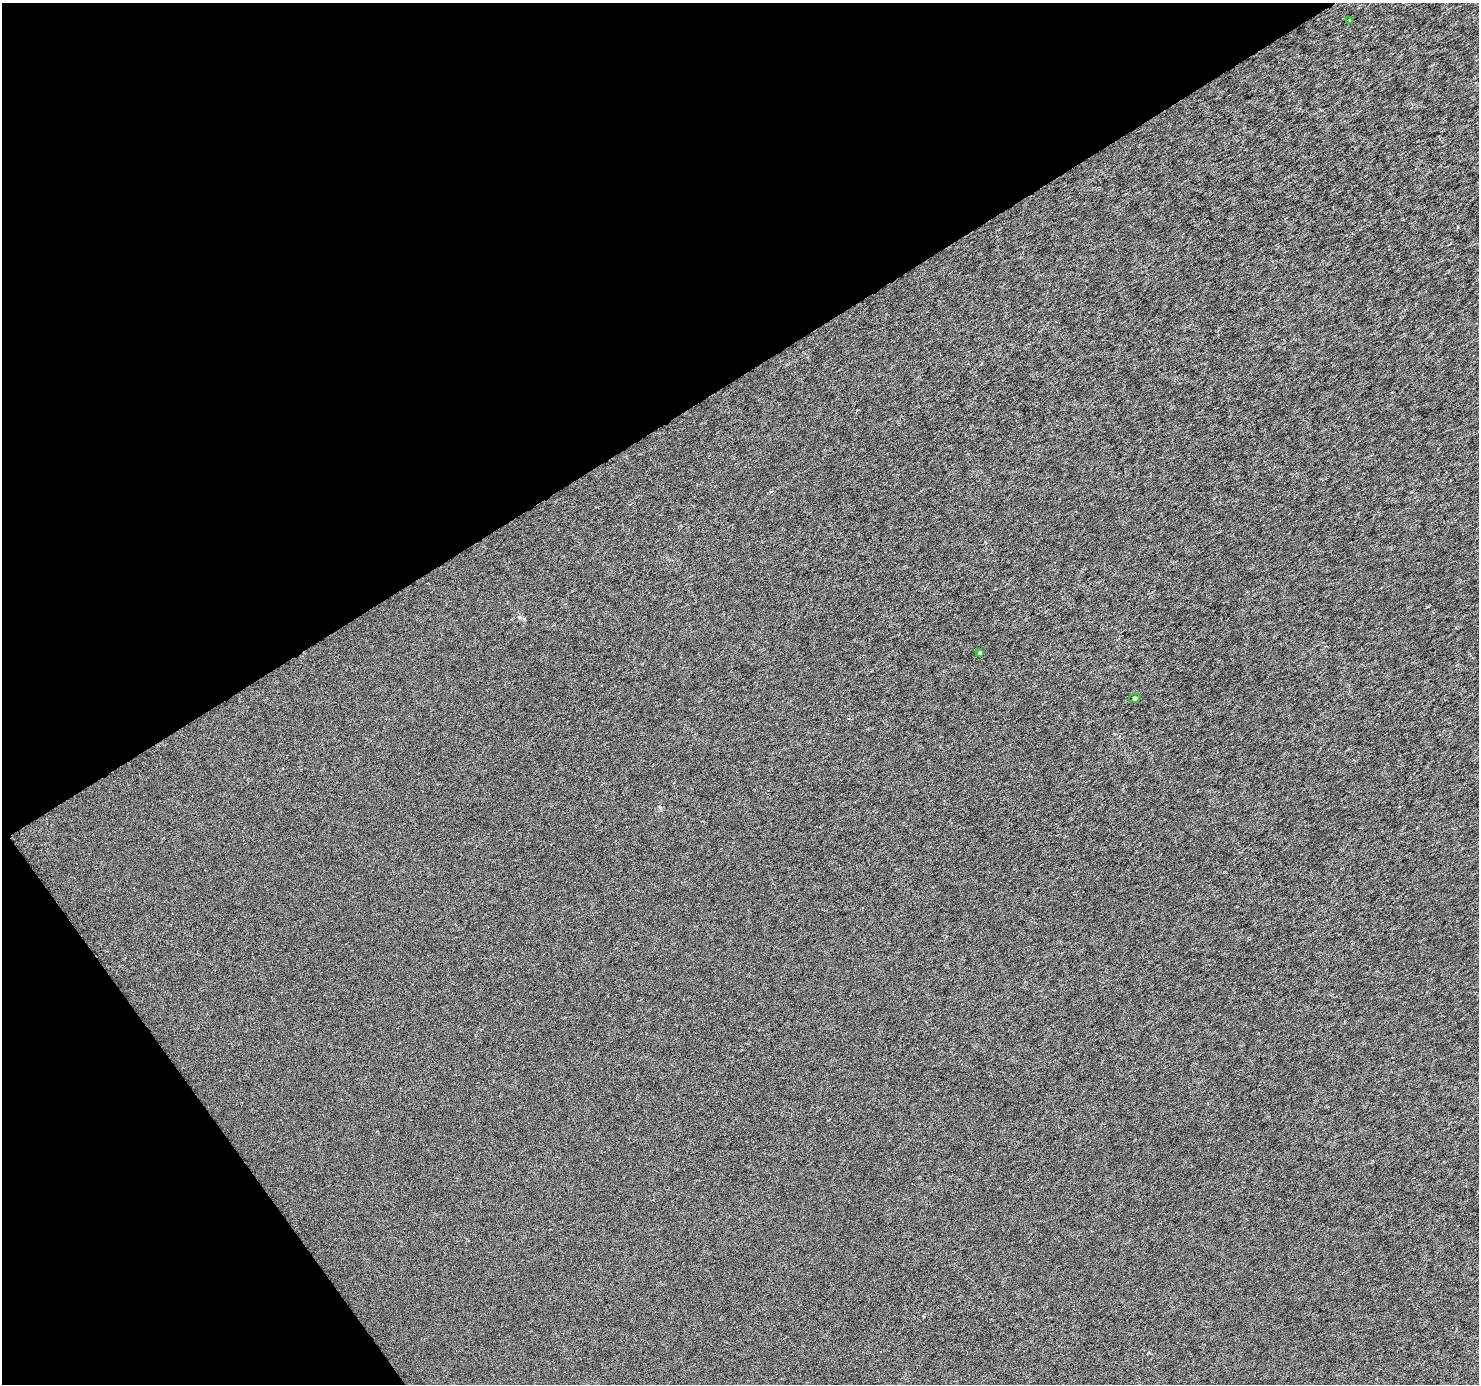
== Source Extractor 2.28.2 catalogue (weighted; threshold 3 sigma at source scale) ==
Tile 5 of 4 x 4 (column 1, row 2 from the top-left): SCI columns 6-1482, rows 2946-4327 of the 5914 x 5830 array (HDU 1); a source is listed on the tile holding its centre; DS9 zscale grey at full resolution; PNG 1481 x 1386 px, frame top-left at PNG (2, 3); each listed source drawn as its Kron ellipse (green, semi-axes under 4 px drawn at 4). Shown black and unused: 33% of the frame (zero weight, under 3 of 6 exposures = <1% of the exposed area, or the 3 px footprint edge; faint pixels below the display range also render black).
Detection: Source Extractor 2.28.2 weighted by HDU 2 'WHT'; one run over the whole footprint, this tile lists its part. Background -1.50e-05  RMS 0.0016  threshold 0.00669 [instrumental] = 3 sigma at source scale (4.09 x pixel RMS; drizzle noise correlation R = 1.36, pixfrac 0.8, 0.0396/0.0396 arcsec/px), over >= 5 px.
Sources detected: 3; all 3 listed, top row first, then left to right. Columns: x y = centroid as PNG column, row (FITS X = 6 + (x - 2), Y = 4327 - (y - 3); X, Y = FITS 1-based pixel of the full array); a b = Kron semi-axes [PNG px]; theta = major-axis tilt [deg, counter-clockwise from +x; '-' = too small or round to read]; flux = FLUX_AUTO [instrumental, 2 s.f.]
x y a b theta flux
1350 20 3 3 - 0.3
979 653 3 3 - 0.5
1135 698 6 4 10 0.25